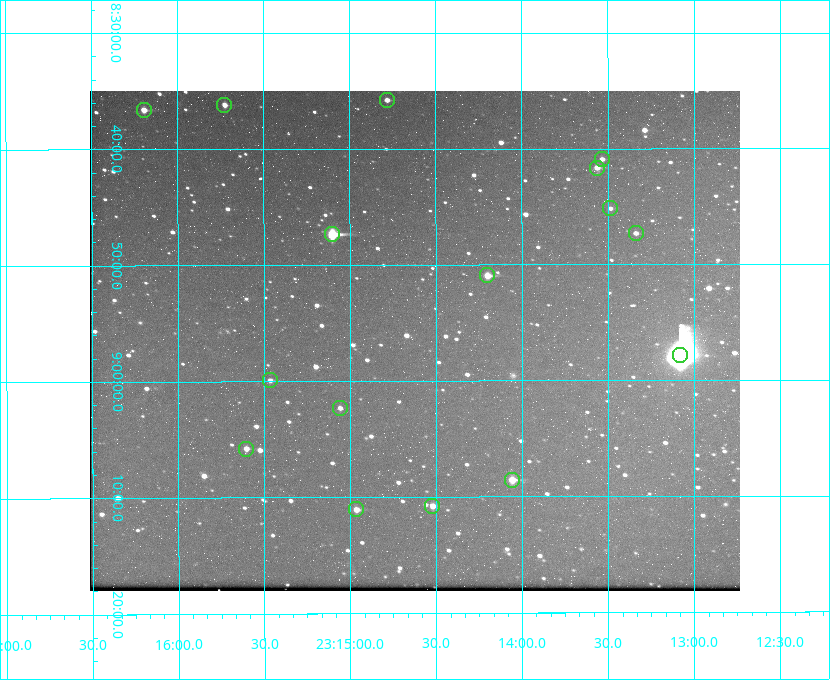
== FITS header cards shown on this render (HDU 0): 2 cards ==
NAXIS1  =                  650 / Width of table row in bytes
NAXIS2  =                  500 / Number of rows in table

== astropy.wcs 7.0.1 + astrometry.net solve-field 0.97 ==
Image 650 x 500 px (HDU 0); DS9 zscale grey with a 90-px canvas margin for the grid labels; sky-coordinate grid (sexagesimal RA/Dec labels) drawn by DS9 from the SOLVED WCS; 16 Tycho-2 reference stars matched to detected sources circled (green)
Header WCS: none
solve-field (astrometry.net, Tycho-2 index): SOLVED blind (the file carries no WCS)
Solved WCS: RA---TAN-SIP/DEC--TAN-SIP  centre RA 23:14:37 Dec +08:57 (348.66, +8.94 deg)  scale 5.17 arcsec/px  FOV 56.0' x 43.1'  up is -180 deg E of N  parity flipped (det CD > 0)
(file carries no celestial WCS; the grid is the blind solution)
Tycho-2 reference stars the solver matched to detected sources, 16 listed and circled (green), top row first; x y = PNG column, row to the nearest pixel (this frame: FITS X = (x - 93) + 1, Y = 500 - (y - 91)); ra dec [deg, ICRS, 3 dp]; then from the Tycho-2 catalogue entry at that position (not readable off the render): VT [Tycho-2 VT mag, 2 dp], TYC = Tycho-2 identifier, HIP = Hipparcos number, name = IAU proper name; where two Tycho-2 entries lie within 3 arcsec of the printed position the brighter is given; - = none
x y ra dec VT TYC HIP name
390 100 348.695 +8.597 11.30 1161-1571-1 - -
227 105 348.931 +8.603 11.18 1161-1110-1 - -
147 110 349.048 +8.610 11.72 1161-1223-1 - -
605 159 348.383 +8.682 11.92 1161-890-1 - -
600 168 348.391 +8.694 11.47 1161-728-1 - -
613 208 348.371 +8.753 12.36 1161-1249-1 - -
639 233 348.335 +8.788 11.88 1161-938-1 - -
335 234 348.775 +8.789 8.97 1161-884-1 114784 -
490 275 348.550 +8.849 10.80 1161-574-1 - -
683 355 348.271 +8.963 6.92 1161-1161-1 114608 -
273 380 348.866 +8.999 11.82 1161-694-1 - -
343 408 348.765 +9.039 11.87 1161-1547-1 - -
249 449 348.901 +9.097 11.97 1161-534-1 - -
515 480 348.514 +9.143 10.38 1161-1071-1 - -
435 506 348.631 +9.180 11.26 1161-1559-1 - -
359 509 348.741 +9.184 11.62 1161-452-1 - -